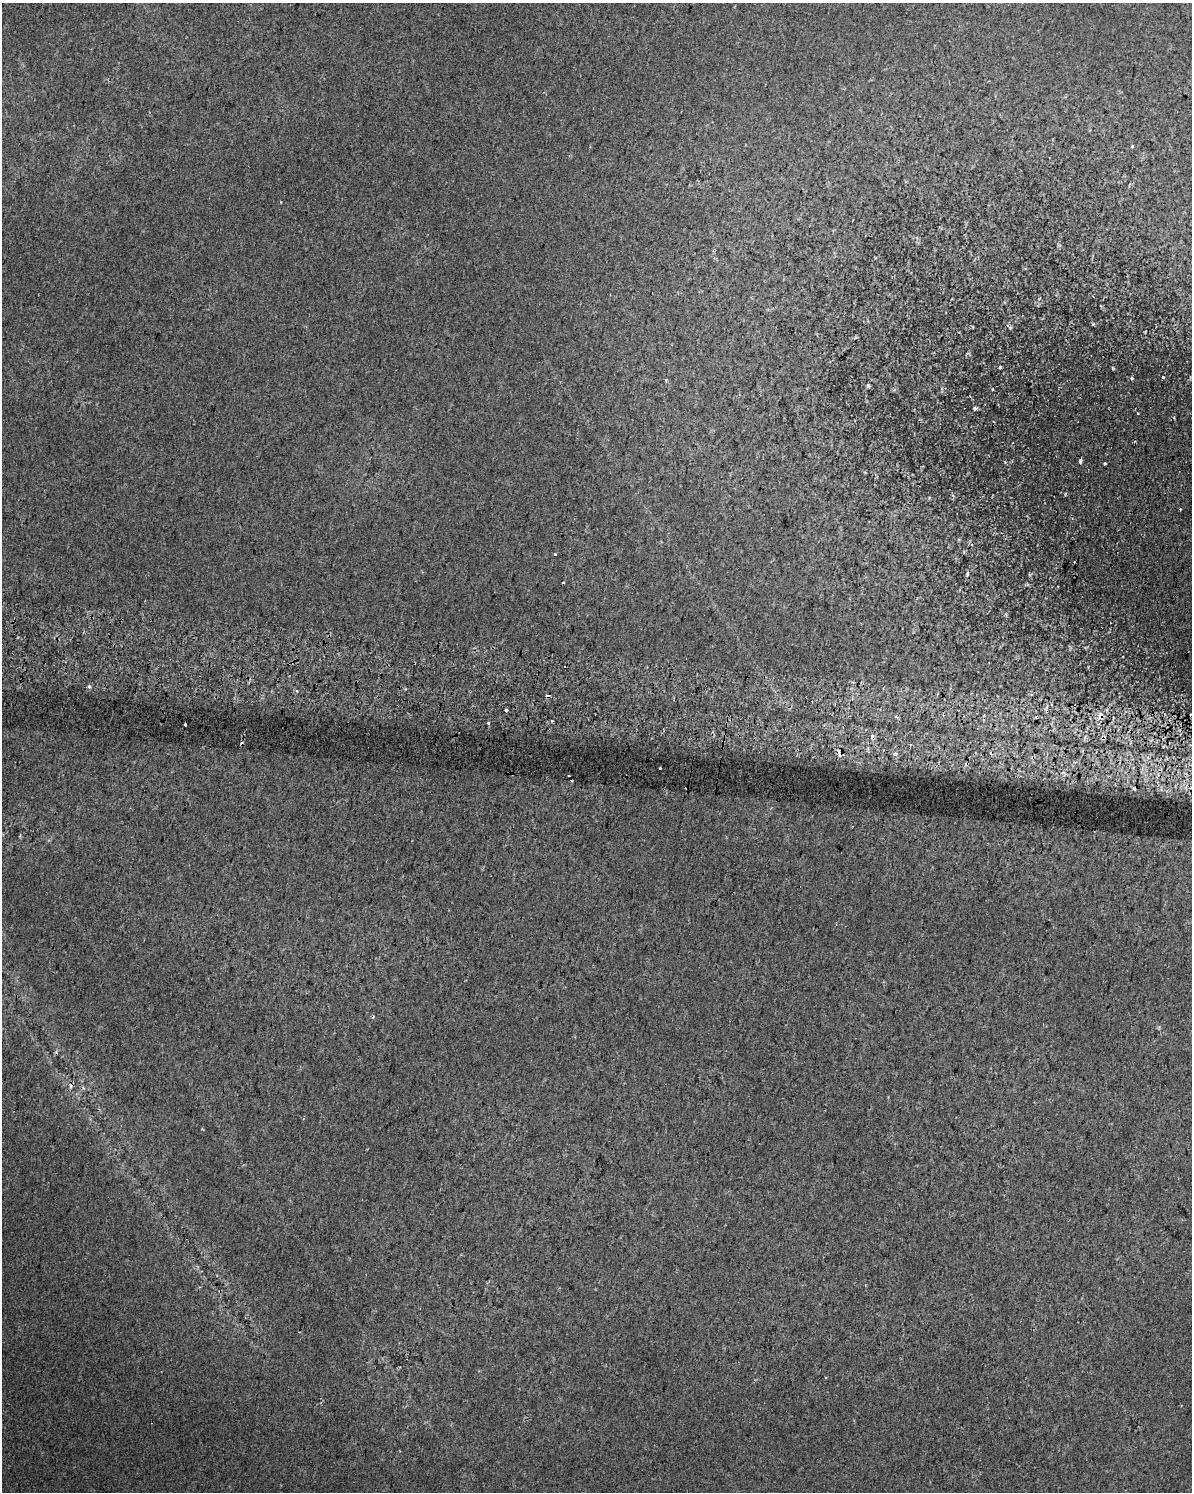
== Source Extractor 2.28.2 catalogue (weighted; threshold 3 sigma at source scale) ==
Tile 6 of 4 x 3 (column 2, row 2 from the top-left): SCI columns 1205-2394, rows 1822-3311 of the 4806 x 5072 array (HDU 1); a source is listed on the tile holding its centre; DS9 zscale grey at full resolution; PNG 1194 x 1494 px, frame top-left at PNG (2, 3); no overlay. Shown black and unused: <1% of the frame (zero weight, under 2 of 3 exposures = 3% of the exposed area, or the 3 px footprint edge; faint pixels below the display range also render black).
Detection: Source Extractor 2.28.2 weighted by HDU 2 'WHT'; one run over the whole footprint, this tile lists its part. Background 0.0148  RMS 0.0076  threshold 0.0341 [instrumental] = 3 sigma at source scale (4.5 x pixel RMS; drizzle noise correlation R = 1.50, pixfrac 1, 0.0396/0.0396 arcsec/px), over >= 5 px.
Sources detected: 29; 8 cosmic-ray / hot-pixel residue — not listed; the other 21 listed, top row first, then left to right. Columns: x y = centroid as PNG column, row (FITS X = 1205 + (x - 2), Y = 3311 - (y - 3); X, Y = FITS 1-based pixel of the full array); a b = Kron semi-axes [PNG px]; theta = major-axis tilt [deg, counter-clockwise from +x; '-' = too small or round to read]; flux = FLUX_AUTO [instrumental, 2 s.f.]
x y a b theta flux
1132 146 4 3 - 1.3
1000 367 4 4 - 0.88
1163 377 3 3 - 0.7
1132 378 5 4 - 0.96
868 386 4 4 - 1.2
975 408 5 4 - 1.4
1080 461 5 3 - 1.6
1105 463 4 2 - 0.82
555 554 3 2 - 1.1
967 574 6 3 89 0.96
563 582 3 2 - 0.77
89 687 5 4 - 1.3
506 710 3 3 - 11
1101 716 11 8 73 5
552 721 3 3 - 2
488 723 3 2 - 1.7
185 724 3 3 - 1.5
839 753 11 5 -75 4
895 754 4 3 - 7.9
572 781 2 2 - 0.72
1134 789 4 3 - 2.1
Overlapping masked pixels (flux is a lower limit): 2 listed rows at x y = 1101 716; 839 753